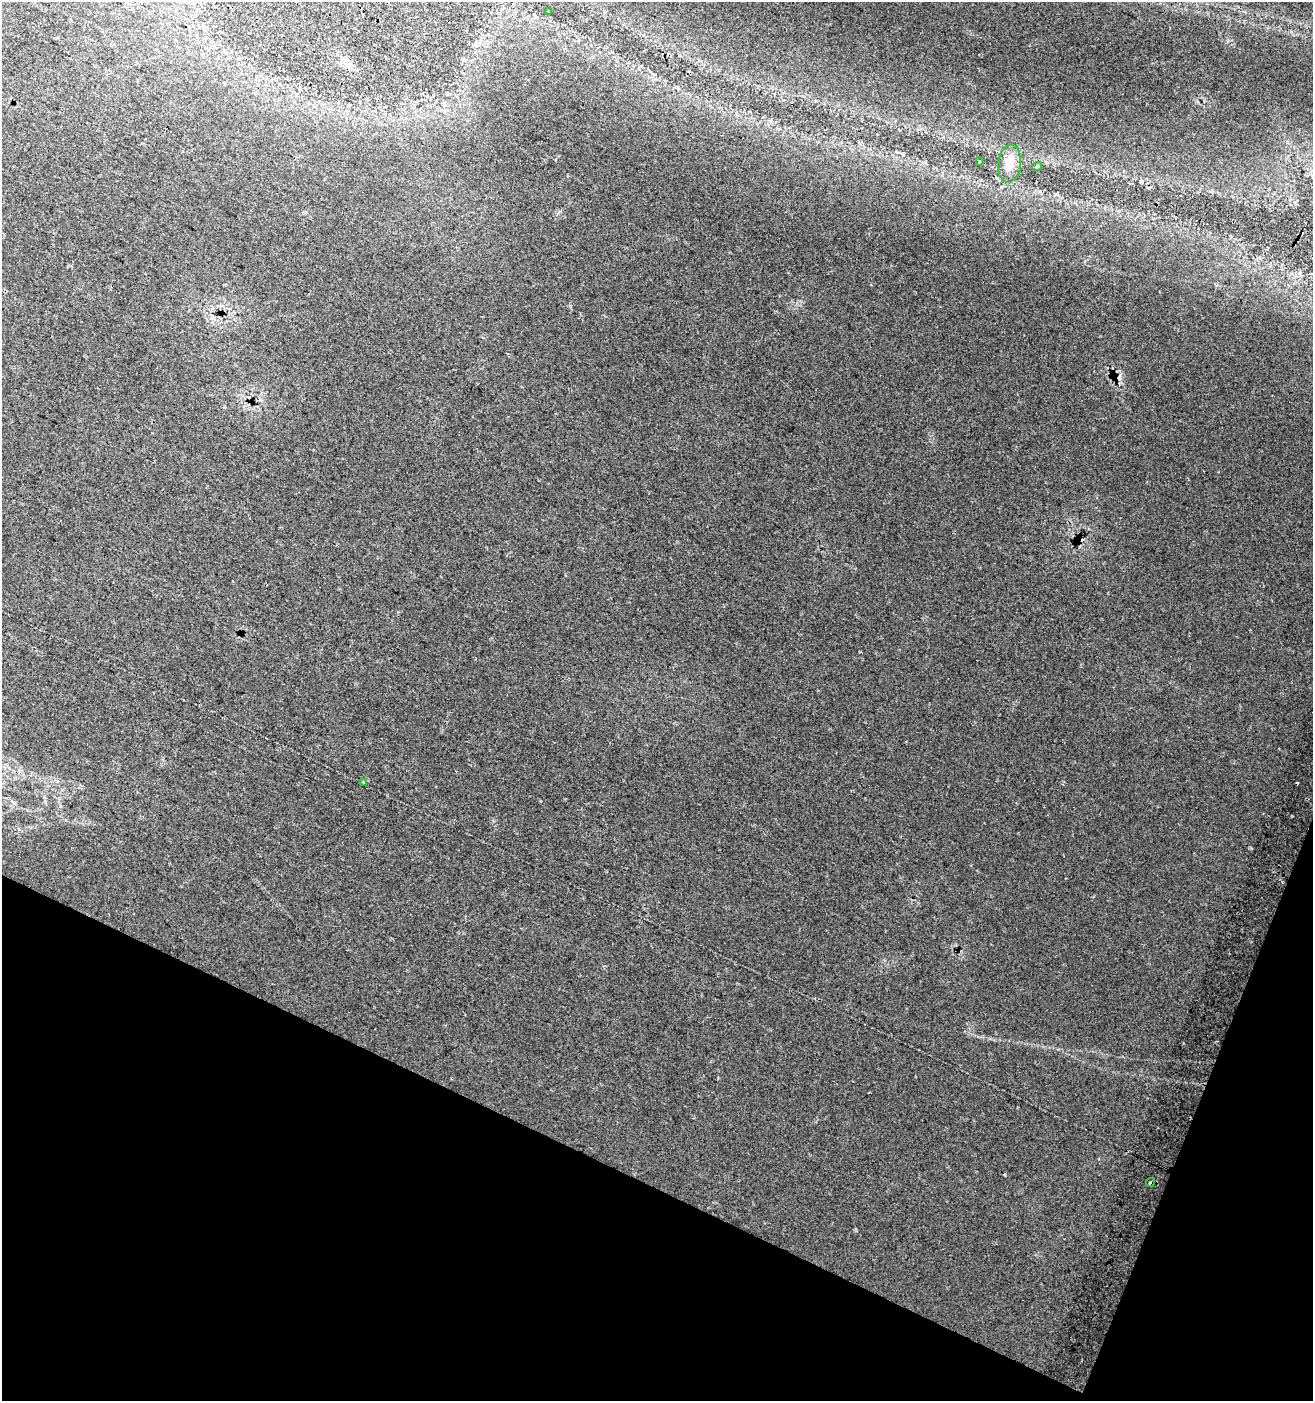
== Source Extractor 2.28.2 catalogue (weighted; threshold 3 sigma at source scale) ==
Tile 15 of 4 x 4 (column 3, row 4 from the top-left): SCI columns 2935-4245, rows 18-1416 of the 5803 x 5636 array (HDU 1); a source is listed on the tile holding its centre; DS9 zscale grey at full resolution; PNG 1315 x 1403 px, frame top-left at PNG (2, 2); each listed source drawn as its Kron ellipse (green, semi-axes under 4 px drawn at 4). Shown black and unused: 19% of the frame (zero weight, under 2 of 3 exposures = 6% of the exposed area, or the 3 px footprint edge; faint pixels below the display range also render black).
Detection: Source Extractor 2.28.2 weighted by HDU 2 'WHT'; one run over the whole footprint, this tile lists its part. Background 0.0189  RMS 0.011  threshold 0.0481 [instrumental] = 3 sigma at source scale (4.5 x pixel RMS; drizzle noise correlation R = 1.50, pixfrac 1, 0.0396/0.0396 arcsec/px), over >= 5 px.
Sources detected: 10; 3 cosmic-ray / hot-pixel residue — neither listed nor drawn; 1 inside a brighter listed object's ellipse — not listed separately; the other 6 listed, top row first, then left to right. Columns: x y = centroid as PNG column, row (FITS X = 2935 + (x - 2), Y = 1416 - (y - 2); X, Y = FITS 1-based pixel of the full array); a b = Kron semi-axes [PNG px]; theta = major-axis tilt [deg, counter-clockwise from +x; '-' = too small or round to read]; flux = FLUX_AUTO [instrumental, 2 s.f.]
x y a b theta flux
549 11 3 2 - 1.2
980 161 3 3 - 6.1
1009 163 19 11 84 16
1037 166 5 3 - 1.3
363 782 4 4 - 1.2
1150 1183 4 4 - 2.4
Overlapping masked pixels (flux is a lower limit): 1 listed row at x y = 1150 1183